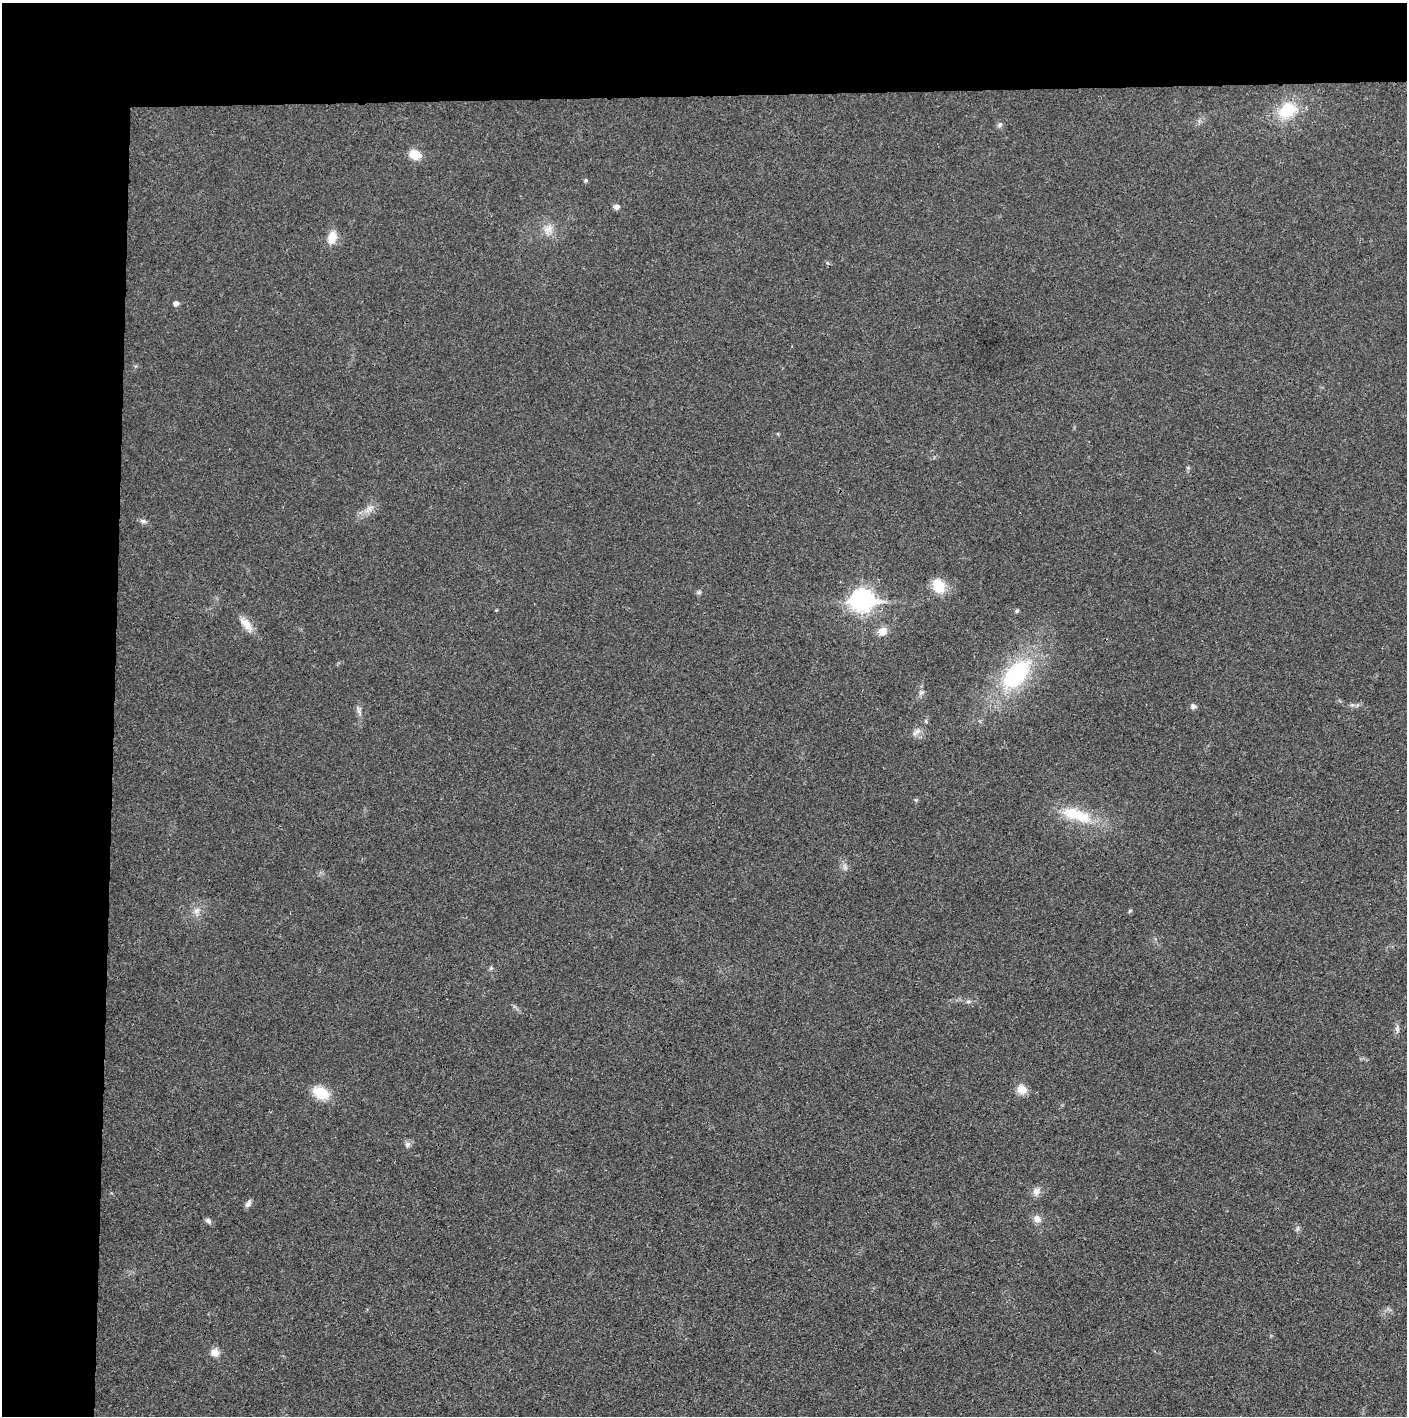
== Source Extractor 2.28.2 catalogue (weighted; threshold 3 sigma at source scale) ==
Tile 1 of 3 x 3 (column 1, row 1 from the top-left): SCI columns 5-1409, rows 2830-4243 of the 4221 x 4243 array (HDU 1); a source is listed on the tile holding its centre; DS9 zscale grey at full resolution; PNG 1409 x 1418 px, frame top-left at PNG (2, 3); no overlay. Shown black and unused: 14% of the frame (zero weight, under 3 of 4 exposures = <1% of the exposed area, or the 3 px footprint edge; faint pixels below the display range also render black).
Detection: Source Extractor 2.28.2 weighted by HDU 2 'WHT'; one run over the whole footprint, this tile lists its part. Background 0.0189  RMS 0.005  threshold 0.0225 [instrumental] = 3 sigma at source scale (4.5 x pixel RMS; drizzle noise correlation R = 1.50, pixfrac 1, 0.05/0.05 arcsec/px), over >= 5 px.
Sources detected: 35; all 35 listed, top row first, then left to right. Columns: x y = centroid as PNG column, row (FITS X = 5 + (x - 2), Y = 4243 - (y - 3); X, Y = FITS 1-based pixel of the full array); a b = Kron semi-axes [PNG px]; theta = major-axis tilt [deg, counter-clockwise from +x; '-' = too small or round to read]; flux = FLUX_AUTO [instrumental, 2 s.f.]
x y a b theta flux
1287 110 19 15 33 18
1000 124 8 6 60 1.2
415 154 11 9 -20 7.7
586 180 4 4 - 0.82
616 207 8 6 20 1.7
548 229 14 9 25 4
332 237 13 9 75 7
176 303 5 5 - 2.4
370 508 9 4 45 1.8
143 521 9 5 -9 1.3
939 586 18 13 -68 10
699 592 6 5 - 0.86
862 601 10 9 - 280
1017 611 6 4 23 0.77
246 624 23 9 -49 5.6
882 631 9 8 - 5.4
1016 674 46 24 48 48
921 693 7 5 29 1.1
1193 706 7 7 - 1.4
359 711 14 4 -72 1.8
916 732 15 5 38 2.3
1077 815 45 16 -18 20
845 867 7 4 -72 1.2
197 911 10 7 45 2.5
1129 911 6 4 70 0.61
1397 1029 12 5 -87 1.8
1022 1089 10 9 - 5.9
321 1093 19 12 -26 12
407 1145 7 7 - 1.6
1036 1191 11 9 75 2.7
248 1203 10 5 61 1.7
1037 1219 10 9 - 3
208 1221 9 6 -49 1.3
1297 1229 7 4 71 0.87
215 1353 9 8 - 3.9